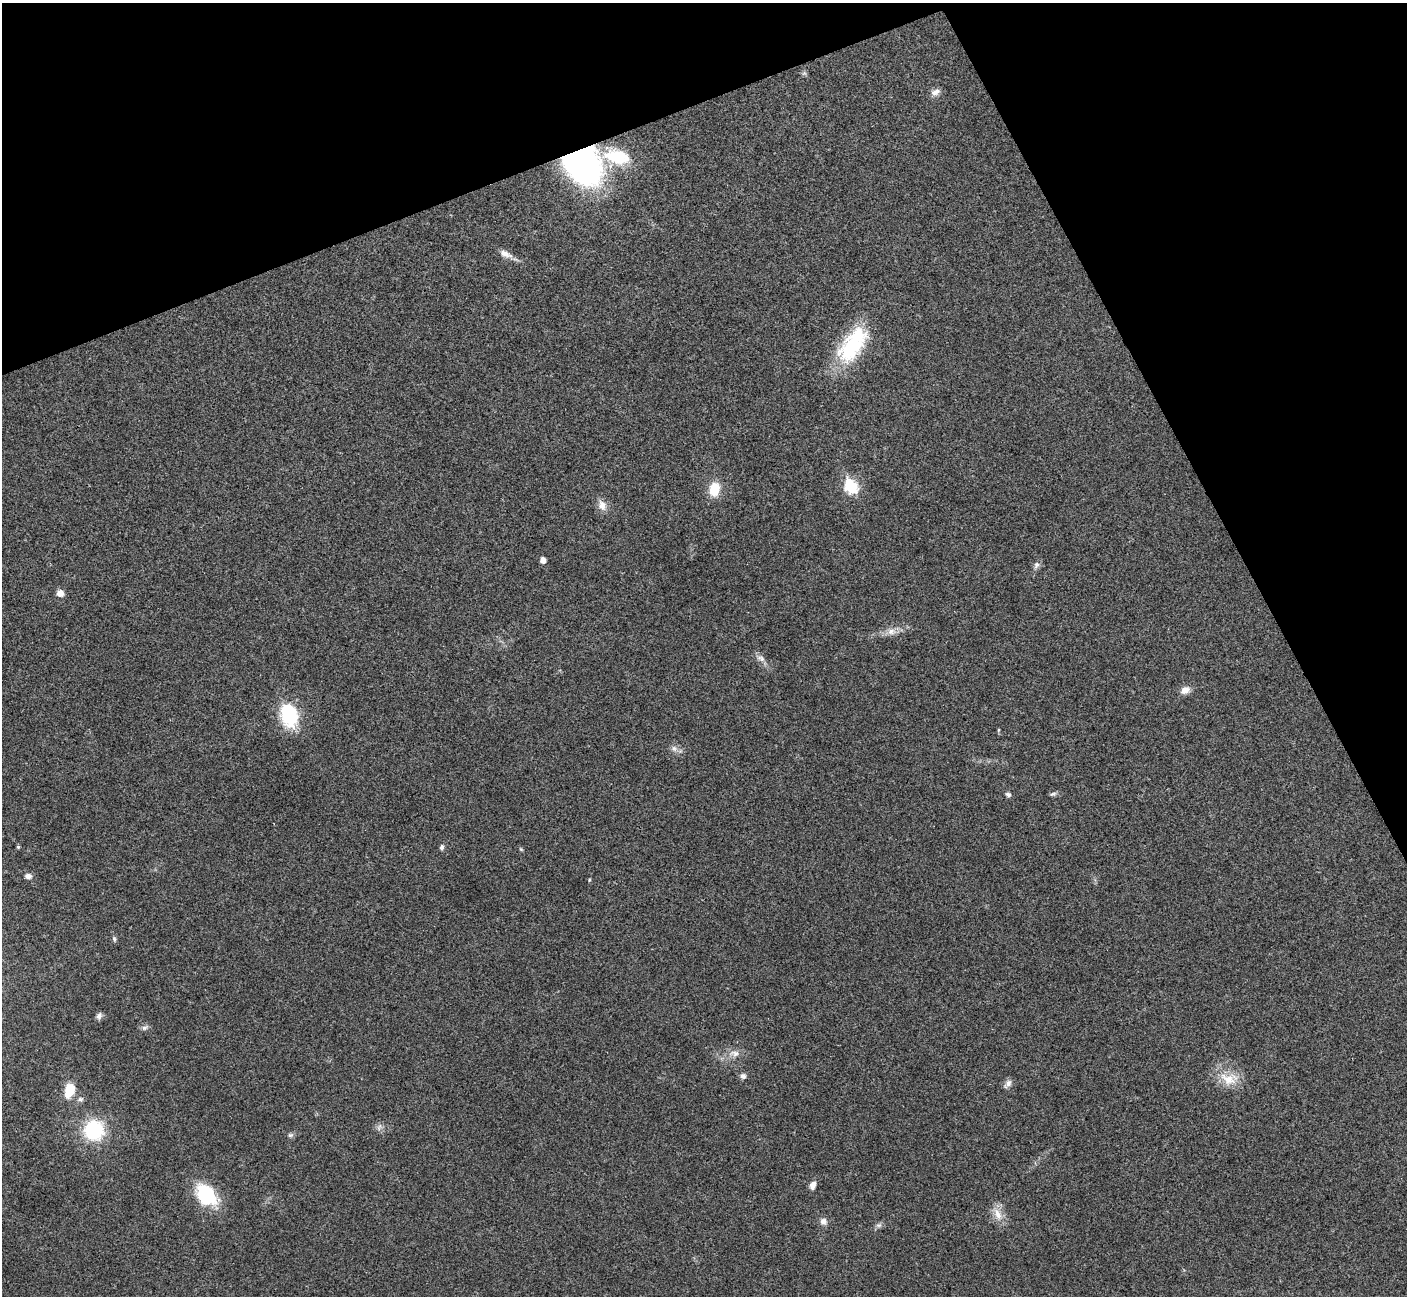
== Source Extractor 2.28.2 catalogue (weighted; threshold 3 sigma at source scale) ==
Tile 3 of 4 x 4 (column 3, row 1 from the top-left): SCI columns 2814-4218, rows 4037-5330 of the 5630 x 5618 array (HDU 1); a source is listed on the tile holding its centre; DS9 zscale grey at full resolution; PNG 1409 x 1298 px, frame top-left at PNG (2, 3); no overlay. Shown black and unused: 21% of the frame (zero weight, under 3 of 4 exposures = <1% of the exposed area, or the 3 px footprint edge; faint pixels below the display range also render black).
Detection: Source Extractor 2.28.2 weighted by HDU 2 'WHT'; one run over the whole footprint, this tile lists its part. Background 0.0222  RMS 0.004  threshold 0.018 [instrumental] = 3 sigma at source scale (4.5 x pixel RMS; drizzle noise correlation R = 1.50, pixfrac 1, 0.05/0.05 arcsec/px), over >= 5 px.
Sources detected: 43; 1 inside a brighter object's white glare — not listed; the other 42 listed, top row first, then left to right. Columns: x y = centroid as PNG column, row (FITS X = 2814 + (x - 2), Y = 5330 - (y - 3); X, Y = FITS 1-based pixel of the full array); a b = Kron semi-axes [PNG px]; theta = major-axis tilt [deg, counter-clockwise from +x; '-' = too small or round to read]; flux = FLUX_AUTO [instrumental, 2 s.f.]
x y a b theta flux
804 73 6 5 - 0.74
935 92 12 8 26 2.2
617 157 32 17 -12 18
583 163 34 27 -48 130
505 254 17 8 -21 3.1
851 348 51 23 54 31
851 487 8 6 -60 41
714 489 14 10 81 9.1
602 505 13 10 -70 3.4
543 560 5 4 - 2.8
1036 565 11 7 64 1.4
60 593 8 7 - 2.9
891 631 13 9 -6 3
761 658 13 7 -25 2
1185 690 12 9 26 3
289 715 26 18 -74 23
998 730 5 3 - 0.43
674 748 9 6 -73 1.6
1008 794 5 5 - 1.3
1053 794 10 5 11 0.9
18 847 4 4 - 0.5
442 847 8 5 71 0.96
521 849 6 4 -45 0.48
28 876 8 6 -2 1.7
589 880 5 3 - 0.35
114 939 7 5 -78 0.79
99 1016 8 6 68 1.4
144 1028 9 6 29 1.1
734 1053 16 8 -1 3.2
743 1076 8 7 - 1.4
1229 1079 28 16 -10 8.8
1008 1084 13 7 48 1.8
69 1090 13 9 72 10
80 1099 8 6 13 1.2
379 1127 11 5 66 1.3
94 1130 18 18 - 29
290 1135 8 6 14 0.91
813 1185 10 6 68 2.2
206 1195 30 20 -46 21
998 1214 20 9 -68 4.7
823 1221 10 9 - 1.9
879 1225 8 6 1 1.1
Overlapping masked pixels (flux is a lower limit): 1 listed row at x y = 583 163